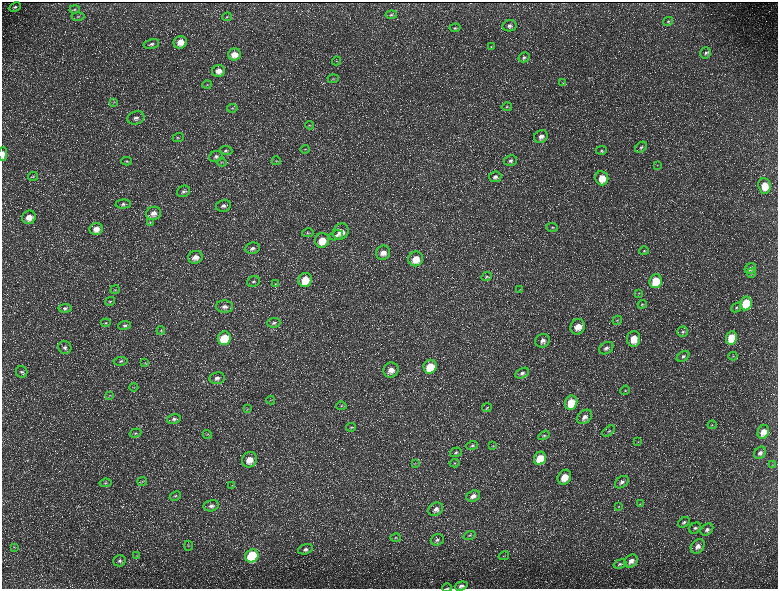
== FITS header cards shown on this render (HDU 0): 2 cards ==
NAXIS1  =                 1552 / length of data axis 1
NAXIS2  =                 1173 / length of data axis 2

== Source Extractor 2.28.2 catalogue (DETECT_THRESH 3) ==
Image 1552 x 1173 px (HDU 0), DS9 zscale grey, zoomed out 1/2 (1 PNG px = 2 x 2 image px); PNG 780 x 591 px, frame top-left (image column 1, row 1173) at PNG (2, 2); each listed source drawn as its Kron ellipse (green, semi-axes under 4 px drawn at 4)
Background 224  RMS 10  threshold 30.6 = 3 sigma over >= 5 px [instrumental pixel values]
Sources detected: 189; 37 cannot appear on this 1/2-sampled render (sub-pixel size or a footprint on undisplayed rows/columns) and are neither listed nor drawn; the other 152 listed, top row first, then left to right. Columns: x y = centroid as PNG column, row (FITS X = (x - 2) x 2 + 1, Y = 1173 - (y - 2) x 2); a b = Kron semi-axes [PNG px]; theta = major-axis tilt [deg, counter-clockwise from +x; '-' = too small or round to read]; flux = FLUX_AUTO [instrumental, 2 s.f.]
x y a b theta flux
15 7 6 4 26 4600
75 9 5 3 - 2200
391 15 6 3 6 2900
78 17 6 3 4 2400
227 17 5 3 - 2600
668 21 5 4 - 3500
509 26 7 5 11 7400
455 28 5 3 - 2600
180 42 7 6 - 24000
151 44 8 5 13 6100
491 46 4 3 - 1800
706 53 6 5 - 5100
234 54 6 6 - 22000
524 57 5 4 - 4200
336 61 5 4 - 2700
219 71 6 5 - 15000
333 79 5 3 - 2100
563 83 3 2 - 1100
207 85 5 3 - 2300
114 102 3 2 - 1600
507 107 5 3 - 3000
232 108 5 3 - 2600
136 118 8 6 19 9200
310 125 4 2 - 1600
178 137 5 4 - 3200
541 137 7 6 - 11000
641 147 6 4 40 4600
305 149 4 3 - 1900
601 150 5 4 - 2900
226 151 6 4 -5 4300
3 154 7 3 90 13000
216 156 7 5 23 6400
127 161 5 4 - 3400
276 161 4 2 - 1500
511 161 6 5 - 6000
221 162 5 3 - 2400
657 165 3 2 - 1000
33 176 5 3 - 3000
495 177 6 5 - 8000
602 178 7 6 - 33000
764 186 8 6 -84 38000
183 191 7 5 25 5700
123 204 7 4 4 5400
223 206 7 6 - 8100
154 213 7 6 - 14000
29 217 7 6 - 21000
150 223 3 3 - 1600
552 227 6 4 -4 3100
96 229 6 6 - 18000
341 232 8 7 - 22000
308 233 6 3 12 2800
336 235 7 4 19 5800
322 240 7 7 - 33000
252 248 8 5 7 7600
644 251 5 4 - 2400
383 253 7 7 - 17000
195 257 7 6 - 16000
416 259 7 7 - 30000
750 269 6 5 - 7600
752 273 5 4 - 3300
486 277 6 3 25 2900
305 280 7 7 - 42000
253 281 6 5 - 4800
655 281 7 6 - 66000
275 284 4 3 - 1800
115 290 5 3 - 2000
520 290 4 3 - 1800
639 293 4 3 - 1800
110 301 5 3 - 2200
746 303 7 5 82 88000
642 304 4 3 - 2200
224 307 8 6 -3 9600
737 307 6 4 41 4100
65 308 6 4 6 4700
617 320 5 3 - 2600
106 323 5 3 - 2200
274 323 6 5 - 5000
125 325 6 4 6 4800
578 327 8 7 - 26000
161 330 4 3 - 2100
683 332 5 5 - 4300
224 338 7 6 - 90000
731 338 7 5 81 74000
634 339 8 6 83 33000
543 341 7 6 - 12000
65 347 7 6 - 7000
606 348 8 5 31 8900
683 356 7 4 36 5900
733 356 4 3 - 1500
121 361 7 4 7 4100
145 363 4 2 - 1400
430 367 7 6 - 64000
391 370 8 7 - 17000
22 372 6 5 - 5100
522 373 7 4 28 7200
217 378 7 6 - 9700
134 387 4 2 - 1300
625 390 5 4 - 2600
109 395 3 2 - 1300
271 400 4 3 - 1700
571 403 7 6 - 52000
341 406 5 4 - 3100
487 408 5 4 - 2500
247 409 3 2 - 1200
584 417 8 6 40 12000
174 419 7 4 12 5900
712 425 4 4 - 2700
351 427 5 3 - 2600
609 431 7 4 36 4500
763 432 7 5 67 22000
135 433 6 4 16 3600
207 434 5 4 - 2100
544 435 6 3 31 3400
638 442 3 2 - 1300
472 446 6 4 18 3700
493 446 3 3 - 1300
456 452 6 4 19 4100
760 453 7 5 44 8400
540 458 7 6 - 51000
250 460 8 7 - 25000
415 463 4 3 - 1800
455 463 5 3 - 2300
772 465 3 2 - 1100
564 477 8 6 60 33000
142 481 5 4 - 2800
622 482 8 5 37 7700
106 483 6 4 9 3100
232 485 3 2 - 1100
175 496 6 4 28 3600
473 496 7 5 21 12000
640 504 3 2 - 1100
211 506 7 5 12 8000
619 506 3 3 - 1600
436 509 8 6 33 11000
684 522 6 4 37 4800
695 528 6 5 - 5000
707 529 7 5 39 7400
470 535 6 4 20 3800
396 538 5 3 - 2700
437 540 6 5 - 6500
188 546 5 2 - 1700
698 546 8 6 50 12000
14 547 4 3 - 2100
305 549 7 5 16 7100
137 556 4 2 - 1400
252 556 7 6 - 160000
504 556 5 1 - 1200
119 561 6 5 - 5200
631 561 7 6 - 13000
620 564 6 4 20 3600
461 586 6 4 18 6300
447 588 5 2 - 1200
At the frame edge (FLAGS 8, measured only in part): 2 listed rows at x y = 3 154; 447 588
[37 sub-pixel or undisplayed-footprint detections neither listed nor drawn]